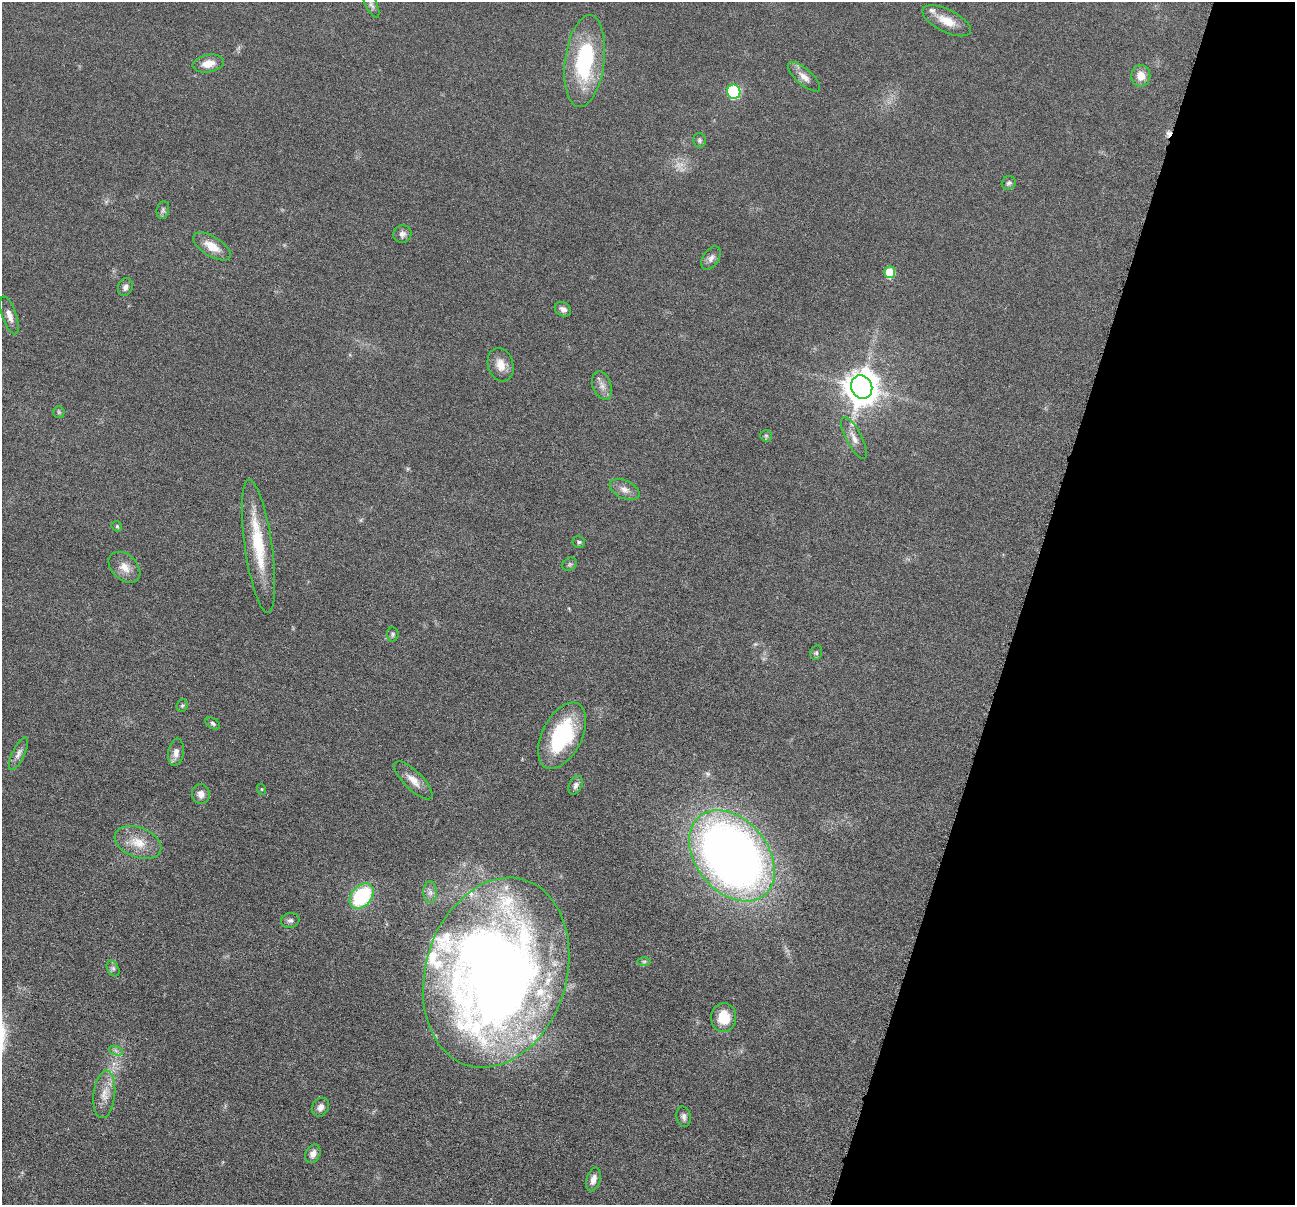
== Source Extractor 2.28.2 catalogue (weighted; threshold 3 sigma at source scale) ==
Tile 8 of 4 x 4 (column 4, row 2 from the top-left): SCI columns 3885-5177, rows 2663-3865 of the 5184 x 5201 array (HDU 1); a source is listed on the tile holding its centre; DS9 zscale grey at full resolution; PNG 1297 x 1207 px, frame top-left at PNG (2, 2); each listed source drawn as its Kron ellipse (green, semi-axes under 4 px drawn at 4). Shown black and unused: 21% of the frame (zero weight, under 4 of 8 exposures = <1% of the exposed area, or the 3 px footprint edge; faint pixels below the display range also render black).
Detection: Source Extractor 2.28.2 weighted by HDU 2 'WHT'; one run over the whole footprint, this tile lists its part. Background 0.036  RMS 0.0036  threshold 0.0148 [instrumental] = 3 sigma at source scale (4.09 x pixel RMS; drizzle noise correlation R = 1.36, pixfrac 0.8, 0.05/0.05 arcsec/px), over >= 5 px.
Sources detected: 64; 1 too faint to see at this stretch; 1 inside a brighter object's white glare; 1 cosmic-ray / hot-pixel residue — neither listed nor drawn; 6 inside a brighter listed object's ellipse — not listed separately; the other 55 listed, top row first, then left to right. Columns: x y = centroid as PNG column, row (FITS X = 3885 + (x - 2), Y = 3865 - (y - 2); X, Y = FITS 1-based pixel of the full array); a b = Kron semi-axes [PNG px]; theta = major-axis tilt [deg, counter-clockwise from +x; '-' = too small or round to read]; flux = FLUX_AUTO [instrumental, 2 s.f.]
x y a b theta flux
371 5 14 5 -64 1.3
947 21 26 11 -26 5.7
585 61 46 19 83 33
208 64 16 8 10 4
1141 76 11 9 88 3.8
804 77 20 8 -41 2.9
734 92 7 6 - 27
699 140 7 6 - 0.81
1009 183 7 6 - 0.89
163 210 9 6 76 0.85
402 234 9 8 - 1.5
212 246 21 10 -32 5.2
711 258 13 8 56 1.6
890 272 6 5 - 10
125 287 9 7 71 1.7
563 309 9 6 -31 1.4
9 315 20 7 -71 2.7
501 365 17 12 -73 4.2
602 385 14 9 -70 2.4
862 387 12 10 -64 600
59 412 6 5 - 0.58
766 436 6 5 - 0.58
854 438 23 8 -62 3.1
624 489 16 9 -25 2.4
117 526 6 5 - 0.44
579 542 6 6 - 0.75
258 546 67 13 -82 19
570 564 8 6 35 0.7
124 567 18 12 -43 4
393 634 7 6 - 0.71
816 653 7 5 77 0.67
182 706 6 5 - 0.58
213 723 8 5 -32 0.72
562 736 36 20 63 28
176 752 14 8 82 2.5
18 754 18 6 64 1.7
413 780 25 9 -45 3.7
576 785 10 6 63 1.3
261 789 5 3 - 0.35
201 794 10 9 - 2.1
138 842 24 15 -22 7
732 856 51 36 -51 310
430 892 11 7 -90 1.7
362 896 14 10 49 28
290 920 9 7 12 1
644 961 7 4 1 0.63
113 968 8 5 -63 0.81
496 973 97 70 73 420
724 1018 14 12 -88 7.6
116 1051 7 4 -19 0.86
104 1094 24 10 84 4.7
320 1107 10 8 57 1.8
684 1117 10 7 -80 1.2
313 1154 10 7 63 2.1
593 1179 12 7 73 2.3